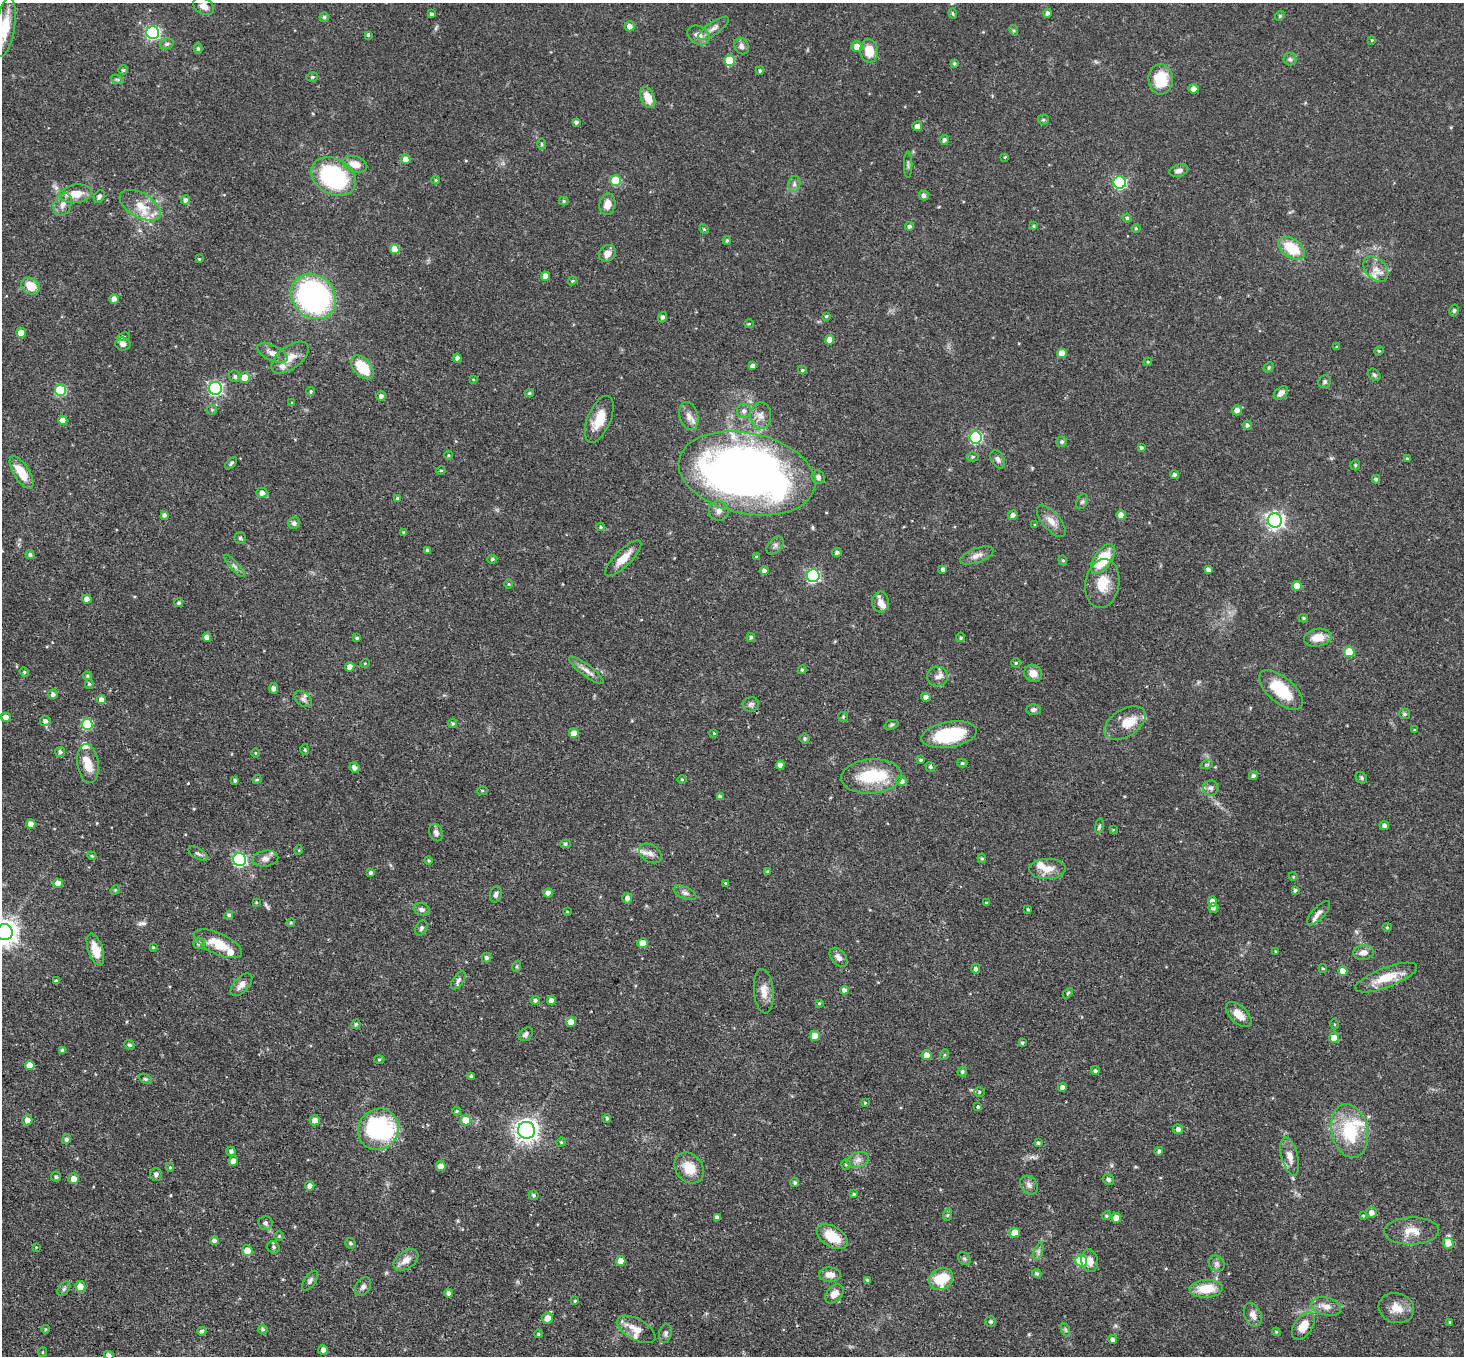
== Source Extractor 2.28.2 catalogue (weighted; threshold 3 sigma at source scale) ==
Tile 7 of 4 x 4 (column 3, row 2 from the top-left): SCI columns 2927-4388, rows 2999-4352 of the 5851 x 5858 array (HDU 1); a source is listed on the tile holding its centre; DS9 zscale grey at full resolution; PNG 1466 x 1358 px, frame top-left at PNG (2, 3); each listed source drawn as its Kron ellipse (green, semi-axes under 4 px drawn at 4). Shown black and unused: <1% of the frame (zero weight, under 3 of 4 exposures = <1% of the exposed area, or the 3 px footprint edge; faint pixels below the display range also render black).
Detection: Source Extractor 2.28.2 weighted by HDU 2 'WHT'; one run over the whole footprint, this tile lists its part. Background 0.0564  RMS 0.0031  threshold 0.0141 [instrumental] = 3 sigma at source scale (4.5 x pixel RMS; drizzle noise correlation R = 1.50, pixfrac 1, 0.05/0.05 arcsec/px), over >= 5 px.
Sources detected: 406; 2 inside a brighter object's white glare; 2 long thin detections or spike segments (spike, bleed or trail) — neither listed nor drawn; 18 inside a brighter listed object's ellipse — not listed separately; the other 384 listed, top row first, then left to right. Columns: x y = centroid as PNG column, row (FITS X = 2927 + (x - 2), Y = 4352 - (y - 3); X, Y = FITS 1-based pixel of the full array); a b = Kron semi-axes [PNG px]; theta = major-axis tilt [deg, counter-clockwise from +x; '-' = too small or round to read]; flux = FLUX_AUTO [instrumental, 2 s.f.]
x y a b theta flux
204 6 11 8 -30 2.1
953 13 5 4 - 0.41
1048 13 4 4 - 0.74
431 14 3 3 - 0.59
1280 16 5 4 - 0.38
324 17 5 4 - 0.55
630 26 5 5 - 1.9
5 27 30 9 81 7.2
714 28 18 6 34 1.9
1014 30 5 4 - 0.42
153 33 6 6 - 51
368 35 3 3 - 0.49
698 35 12 8 -29 2.5
1372 40 4 4 - 0.28
167 44 7 5 21 0.65
741 46 9 7 -60 1.3
857 46 5 5 - 2.8
198 48 5 4 - 0.55
869 51 12 9 -86 5.6
1290 59 6 6 - 0.72
730 60 5 5 - 12
954 63 4 4 - 0.55
123 70 4 4 - 0.42
760 71 4 3 - 0.48
312 77 6 4 14 0.51
117 79 7 4 -18 0.55
1161 79 15 12 -86 9.7
1194 89 5 5 - 1.8
648 98 11 7 -67 4.1
1043 120 5 5 - 0.54
576 122 4 4 - 0.67
917 126 5 5 - 2
944 140 5 4 - 0.89
542 144 6 4 -89 0.43
1005 157 3 3 - 0.29
406 159 5 5 - 2.5
355 164 12 8 -16 3.5
908 165 13 2 90 0.61
1179 170 10 6 18 1.4
334 177 24 17 -30 36
436 180 4 4 - 0.31
616 181 5 5 - 11
1120 182 6 6 - 41
794 184 8 6 80 0.97
76 194 16 9 8 4.7
924 195 5 5 - 0.98
99 196 7 5 58 0.93
185 200 4 4 - 1.1
564 201 5 4 - 0.48
63 204 12 8 66 2
607 204 11 8 80 2.9
140 205 23 12 -30 6.2
1127 218 4 4 - 0.42
909 226 4 4 - 0.79
1033 226 4 3 - 0.38
1136 228 4 4 - 0.35
704 229 5 4 - 0.3
727 240 4 3 - 0.43
1292 248 15 9 -36 9.7
395 249 5 4 - 4.3
607 253 9 7 33 2.2
199 259 3 2 - 0.32
1376 269 14 10 -46 3.1
545 276 4 4 - 2.5
572 281 4 3 - 0.32
31 286 9 8 - 5.3
314 296 24 21 -46 73
114 299 4 4 - 1.3
1454 310 6 4 75 0.53
826 316 4 3 - 0.39
662 317 5 4 - 0.82
749 324 5 4 - 0.35
21 333 5 4 - 3
124 337 6 4 14 0.42
829 340 5 4 - 2.7
123 344 8 6 -14 1.4
1337 347 4 3 - 0.35
1379 351 5 4 - 0.36
272 353 16 7 -24 2.3
1062 353 5 4 - 3.4
290 358 22 11 37 4
457 358 4 4 - 1.2
1148 362 4 4 - 0.37
752 366 4 4 - 1
362 367 14 8 -48 10
1269 367 6 4 45 0.43
802 370 4 3 - 0.38
1374 375 7 5 -45 0.67
235 376 6 5 - 0.66
245 377 5 5 - 3.7
473 379 4 2 - 0.26
1324 382 7 6 - 0.63
215 388 6 6 - 61
61 390 5 5 - 20
311 391 4 4 - 0.4
529 393 5 4 - 0.42
1281 393 8 5 41 1.6
381 396 5 5 - 1.1
292 403 4 4 - 0.37
212 410 5 5 - 0.44
1237 410 5 5 - 1.9
744 411 7 7 - 1.2
689 416 14 9 -75 2.3
761 416 13 10 -87 2.4
599 419 25 11 67 6
63 420 4 4 - 4
1247 425 5 4 - 0.71
976 438 6 6 - 37
1062 442 5 5 - 0.74
1141 448 3 3 - 0.51
448 455 4 3 - 0.32
973 457 6 4 2 0.5
998 459 10 6 -59 1.1
1407 459 4 3 - 0.51
231 463 7 3 44 0.56
1355 465 5 5 - 0.39
441 470 4 3 - 0.32
21 472 18 8 -58 6
747 473 69 40 -12 260
1174 475 4 4 - 0.91
818 477 7 6 - 0.91
1376 479 4 4 - 0.75
262 493 5 5 - 1.6
398 498 4 3 - 0.54
1082 502 8 5 62 0.67
719 511 10 9 - 1.8
164 515 4 4 - 0.83
1013 515 5 4 - 1.5
1121 515 4 4 - 2.6
1275 520 7 7 - 130
1051 521 19 8 -49 2.8
294 523 6 6 - 1.2
1035 525 3 3 - 0.37
601 527 4 4 - 0.41
403 532 4 4 - 0.34
240 538 5 5 - 0.53
775 545 10 6 49 1
427 550 4 4 - 0.5
837 552 5 4 - 0.9
30 555 5 4 - 0.65
977 555 17 7 19 2.1
757 557 4 4 - 0.33
623 558 24 8 45 4.3
492 559 5 4 - 0.48
1103 559 17 8 55 13
1063 560 5 4 - 0.39
234 566 14 3 -48 0.86
943 569 4 4 - 0.97
764 570 4 4 - 1
1208 570 4 4 - 1.1
813 576 6 6 - 43
1102 583 25 17 81 7.3
509 584 5 3 - 0.28
1297 586 5 5 - 4.6
87 599 5 4 - 1.6
880 602 10 8 -86 2.7
179 603 4 4 - 0.52
1303 618 5 4 - 0.43
207 637 4 4 - 1.6
751 637 4 4 - 0.62
357 638 4 3 - 0.46
961 638 4 4 - 0.5
1318 638 14 8 9 4.6
1349 652 5 5 - 8.4
365 663 5 3 - 0.26
1016 663 4 4 - 0.43
350 667 5 4 - 2.1
586 670 21 5 -37 2.1
802 670 4 4 - 0.46
24 672 5 4 - 0.41
1033 673 9 8 - 2.8
87 676 4 4 - 0.43
937 677 10 10 - 1.6
89 684 4 4 - 0.44
273 688 5 4 - 1.2
1281 690 26 13 -40 12
53 694 5 4 - 1.1
926 697 4 4 - 1.4
303 699 10 6 -41 1
102 700 4 4 - 2.1
751 704 8 7 - 0.91
1034 709 7 5 3 0.89
1404 714 5 5 - 0.62
6 717 4 4 - 2.1
843 717 5 4 - 0.37
45 721 5 5 - 1.1
453 723 4 4 - 0.5
1125 723 23 13 32 5.5
87 724 5 5 - 19
891 725 7 4 19 0.55
1414 730 3 3 - 0.28
574 733 5 4 - 3.3
714 733 4 3 - 0.28
949 734 28 12 10 20
805 739 5 5 - 0.47
305 750 5 4 - 0.43
60 752 5 5 - 0.86
255 753 5 3 - 0.28
921 760 4 3 - 0.46
962 763 5 4 - 0.51
88 764 19 10 -81 4.7
1207 764 6 4 19 0.41
780 765 4 4 - 2
930 767 5 5 - 0.62
354 768 5 4 - 1.2
871 776 30 17 4 16
1253 776 4 4 - 0.84
1361 778 6 5 - 0.51
257 779 4 4 - 0.37
682 779 5 3 - 0.3
235 780 4 4 - 0.63
902 781 5 5 - 1.6
1211 788 7 7 - 1.1
482 790 5 3 - 0.32
720 797 4 4 - 0.87
31 824 5 4 - 2.8
1384 825 5 4 - 1
1099 826 8 4 81 0.47
1113 830 4 4 - 0.27
436 833 9 6 -66 1.2
565 844 5 4 - 0.5
299 850 5 3 - 0.25
650 853 12 8 -34 2
198 854 11 5 -29 0.92
92 856 4 3 - 0.33
982 858 5 4 - 0.44
265 859 13 8 10 1.8
239 860 6 6 - 52
429 860 4 4 - 0.4
1048 869 18 10 2 4
767 871 4 4 - 0.32
371 873 4 4 - 0.88
1293 876 4 3 - 0.28
58 883 5 4 - 3
725 883 3 3 - 0.22
115 890 5 4 - 0.33
1295 890 4 4 - 0.62
548 893 4 4 - 1.8
685 893 12 5 -24 1.2
496 894 8 6 75 1
627 898 5 5 - 1.3
1212 901 5 4 - 2.1
256 902 3 3 - 0.29
986 903 3 3 - 0.39
1213 908 5 5 - 0.89
422 909 8 6 -16 1.1
1028 909 3 2 - 0.4
567 912 4 3 - 0.24
1319 913 15 6 47 1.5
229 915 4 4 - 0.65
291 923 4 4 - 0.36
1387 927 4 4 - 0.34
421 928 8 5 61 0.74
4 932 8 8 - 320
199 943 6 5 - 1.1
643 943 5 5 - 4.8
218 944 26 10 -25 6.9
153 947 3 3 - 0.32
95 950 17 7 -72 5.1
1275 951 4 2 - 0.25
1363 953 10 7 5 2.2
838 957 11 7 -50 1.4
487 958 5 5 - 0.85
517 966 6 3 72 0.37
976 969 5 4 - 0.86
1323 969 4 3 - 0.37
1343 971 5 4 - 2.9
1386 977 33 10 21 7.2
458 980 10 5 57 0.98
56 981 4 3 - 0.6
241 985 14 7 47 2
844 990 4 4 - 1.2
764 991 22 10 -85 3.4
1068 993 6 3 45 0.37
535 1000 4 4 - 0.73
551 1000 4 4 - 2
819 1003 4 4 - 0.34
1239 1015 15 8 -45 3.3
571 1022 5 5 - 3.1
356 1024 5 4 - 0.52
1334 1024 5 3 - 0.27
526 1034 8 6 40 0.94
815 1036 5 5 - 3.5
1334 1038 5 5 - 4
1022 1043 3 3 - 0.55
129 1045 5 4 - 0.68
63 1050 4 4 - 1.1
927 1055 5 5 - 2.4
944 1055 5 3 - 0.34
379 1060 5 3 - 0.34
30 1065 5 4 - 3.3
1095 1071 4 4 - 0.56
962 1072 5 4 - 0.59
471 1076 4 4 - 0.66
145 1079 7 4 -25 0.53
1062 1087 4 4 - 1.3
979 1092 5 4 - 0.51
865 1103 4 4 - 0.32
978 1107 3 3 - 2
456 1111 4 3 - 0.37
607 1118 4 3 - 0.46
27 1120 5 5 - 1.8
315 1120 5 5 - 2.9
466 1120 5 5 - 6.1
378 1129 21 20 - 36
1178 1129 5 5 - 1.1
526 1130 8 8 - 190
1350 1131 27 18 -78 17
66 1139 5 4 - 0.74
561 1142 5 4 - 0.36
1038 1143 3 3 - 0.6
231 1151 4 4 - 0.82
1159 1151 4 4 - 0.67
1290 1157 19 8 -75 2.8
858 1160 11 7 20 1.6
233 1161 5 4 - 1.7
846 1164 5 4 - 0.47
441 1166 5 5 - 2.7
170 1167 4 4 - 0.4
689 1168 17 13 -52 5.9
156 1174 6 6 - 0.82
56 1177 5 5 - 0.63
74 1179 5 5 - 2.4
1108 1180 6 5 - 0.76
795 1182 4 4 - 0.45
1029 1185 10 8 -49 1.4
310 1186 5 4 - 1.7
854 1194 4 3 - 0.33
534 1195 5 5 - 0.52
1371 1213 5 5 - 1.9
947 1215 6 4 70 0.44
1106 1216 4 4 - 0.49
1363 1216 4 3 - 0.33
717 1217 4 4 - 1
1116 1218 5 5 - 3.5
265 1223 7 7 - 0.87
1412 1231 27 13 1 5
1015 1233 5 5 - 4.4
279 1236 5 5 - 0.38
832 1237 17 10 -31 7.4
214 1241 4 4 - 1.1
350 1243 5 5 - 0.6
1448 1243 5 5 - 3.2
36 1247 3 3 - 0.24
273 1247 6 6 - 0.69
247 1251 5 5 - 3.4
1038 1252 9 4 71 0.74
964 1259 7 5 -45 0.61
406 1260 14 8 34 2.9
621 1261 5 5 - 2.9
1081 1261 6 5 - 21
1090 1261 11 8 -80 2.4
1217 1264 8 7 - 1
1037 1274 4 4 - 0.48
830 1275 11 7 -2 2.3
941 1279 12 10 32 9.9
868 1280 4 3 - 0.49
310 1281 11 5 55 0.92
80 1287 5 5 - 3.2
363 1287 10 7 57 1.2
64 1289 8 5 54 0.68
1206 1289 16 9 3 7.5
449 1293 4 4 - 0.8
834 1294 11 7 46 2.5
575 1301 4 3 - 0.32
1326 1307 15 9 -14 2.5
1396 1308 18 15 -16 4.1
1253 1315 12 8 -66 1.9
547 1318 5 5 - 2.8
991 1321 5 5 - 0.52
1450 1322 3 3 - 0.31
1303 1326 15 9 55 4.7
46 1329 4 4 - 0.3
263 1329 5 5 - 0.47
636 1329 21 10 -29 3.9
1066 1330 7 4 -71 0.47
202 1331 4 4 - 0.66
1276 1332 4 4 - 0.35
665 1333 9 6 78 0.85
538 1334 4 3 - 0.37
1113 1339 4 4 - 1
323 1350 5 4 - 1.3
43 1352 5 3 - 0.25
109 1355 5 4 - 1.3
Isophote crosses this tile's border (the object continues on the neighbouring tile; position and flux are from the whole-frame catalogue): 3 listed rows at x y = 5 27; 4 932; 109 1355